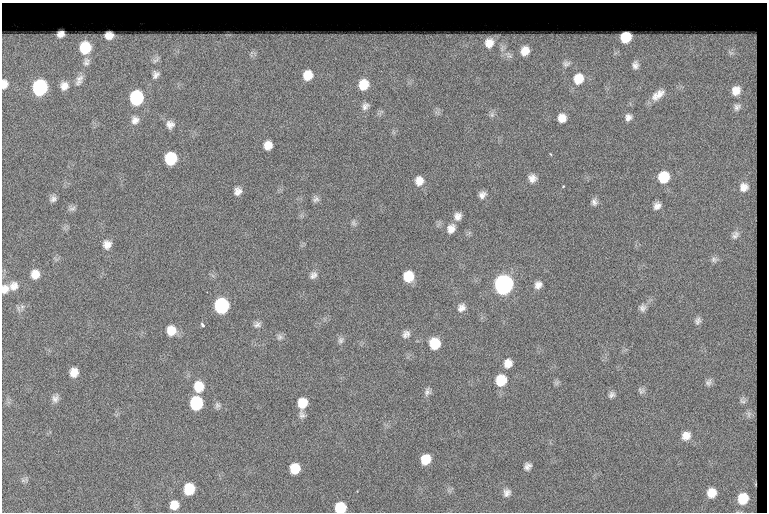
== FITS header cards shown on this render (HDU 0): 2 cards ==
NAXIS1  =                  765
NAXIS2  =                  510

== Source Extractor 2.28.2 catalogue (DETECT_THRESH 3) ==
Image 765 x 510 px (HDU 0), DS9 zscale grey, 1 PNG px = 1 image px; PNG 769 x 514 px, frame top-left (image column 1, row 510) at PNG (2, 3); no overlay
Background 128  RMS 6.2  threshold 18.6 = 3 sigma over >= 5 px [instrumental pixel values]
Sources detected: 102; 1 with non-positive FLUX_AUTO (blend fragments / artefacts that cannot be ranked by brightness) is not listed; the other 101 listed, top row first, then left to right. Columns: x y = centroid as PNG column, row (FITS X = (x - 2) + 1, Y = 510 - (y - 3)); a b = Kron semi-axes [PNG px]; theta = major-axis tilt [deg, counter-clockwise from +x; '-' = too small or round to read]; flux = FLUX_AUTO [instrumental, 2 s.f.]
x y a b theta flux
60 34 8 6 13 3400
228 35 13 6 3 1300
109 36 10 7 -2 5400
626 37 10 9 - 15000
490 42 14 9 47 8000
85 47 16 14 83 20000
503 47 22 15 -87 7100
176 51 14 11 -24 4700
525 51 20 18 71 14000
732 51 34 26 -35 17000
616 52 15 10 22 4400
253 54 18 14 57 7600
507 55 25 12 -5 8800
156 59 20 14 55 8500
86 62 17 13 63 5800
566 63 17 14 19 6500
635 65 16 13 88 5000
156 74 15 13 63 4300
308 75 14 12 68 8200
578 79 15 14 - 9800
79 80 20 10 66 4300
4 84 12 8 84 3100
363 84 12 11 - 9000
64 86 12 12 - 3900
40 87 11 9 76 56000
736 90 13 11 63 4800
658 95 20 9 37 4600
136 98 10 9 - 39000
365 106 10 8 49 1700
737 107 7 6 - 1200
492 115 7 6 - 1000
628 117 7 6 - 1800
562 118 7 7 - 3700
135 120 9 8 - 2200
170 125 9 8 - 2200
268 145 8 7 - 3900
171 158 10 9 - 20000
664 177 10 9 - 12000
532 178 10 10 - 2800
419 181 11 10 - 4000
563 186 4 3 - 290
744 187 10 10 - 3100
238 191 9 8 - 2500
482 195 9 8 - 2100
53 199 8 7 - 1600
316 199 10 7 27 1400
594 202 9 7 -83 1700
657 206 8 7 - 2300
72 209 11 7 13 1400
458 216 9 8 - 2700
353 223 8 6 -54 1100
451 229 12 10 60 3500
735 235 11 8 55 1700
107 244 11 10 - 3200
714 259 9 8 - 1400
35 274 10 9 - 4300
313 275 11 8 41 1900
408 276 9 9 - 8900
503 285 10 10 - 180000
538 285 9 8 - 2400
14 286 13 11 43 3700
5 289 11 9 68 3200
221 306 10 9 - 52000
22 307 7 6 - 1300
462 308 11 9 53 2500
642 308 10 9 - 1900
698 321 9 7 68 1500
202 325 5 3 - 840
257 325 10 8 10 1600
171 330 11 10 - 5800
406 334 10 9 - 2100
280 337 8 8 - 1300
341 340 10 7 68 1300
435 343 10 9 - 10000
508 363 10 8 66 3700
74 372 9 8 - 4200
501 380 11 10 - 11000
709 382 10 7 59 1400
557 383 8 5 59 840
199 387 11 10 - 8300
641 391 9 8 - 1300
427 392 10 8 79 1600
612 394 9 8 - 1400
55 398 12 8 70 2100
742 401 9 6 -25 1200
196 403 10 9 - 26000
302 403 11 9 80 6700
217 405 9 7 -80 1200
749 414 10 6 73 1300
302 415 11 7 -74 1600
686 436 11 10 - 3700
426 459 9 8 - 7500
527 466 8 6 51 1900
295 468 9 8 - 7800
23 480 9 6 7 1100
189 489 10 9 - 11000
507 493 9 8 - 2100
711 493 9 8 - 5300
743 498 10 9 - 9300
174 505 9 9 - 4700
340 508 9 8 - 12000
At the frame edge (FLAGS 8, measured only in part): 3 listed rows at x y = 4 84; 5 289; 340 508
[1 non-positive-flux detection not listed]